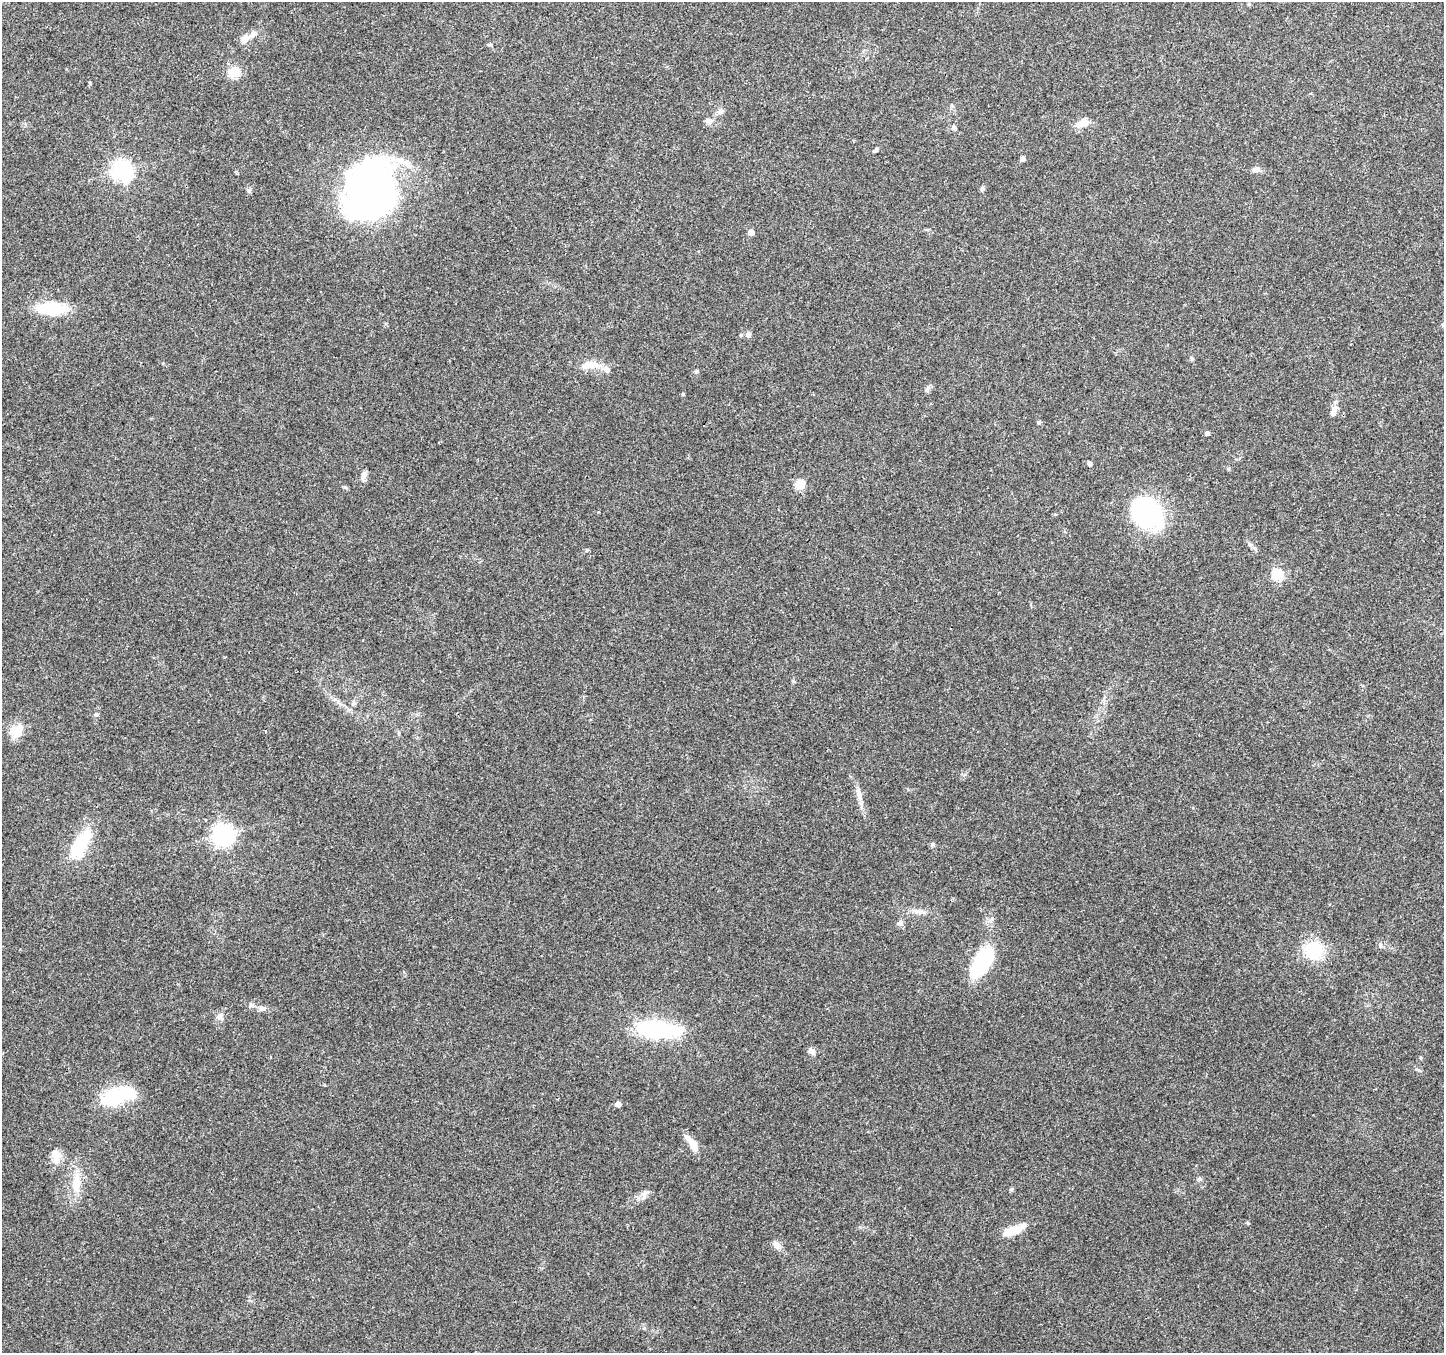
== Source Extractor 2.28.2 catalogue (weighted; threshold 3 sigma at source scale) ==
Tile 10 of 4 x 4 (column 2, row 3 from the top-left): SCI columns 1443-2884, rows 1551-2901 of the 5776 x 5870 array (HDU 1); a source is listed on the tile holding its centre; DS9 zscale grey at full resolution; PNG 1446 x 1355 px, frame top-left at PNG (2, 2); no overlay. Shown black and unused: <1% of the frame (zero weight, under 3 of 4 exposures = <1% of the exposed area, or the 3 px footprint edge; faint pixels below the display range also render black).
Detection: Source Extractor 2.28.2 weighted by HDU 2 'WHT'; one run over the whole footprint, this tile lists its part. Background 0.0518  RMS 0.0036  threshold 0.0162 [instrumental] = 3 sigma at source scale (4.5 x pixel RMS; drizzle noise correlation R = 1.50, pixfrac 1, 0.0396/0.0396 arcsec/px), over >= 5 px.
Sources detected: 65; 4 inside a brighter object's white glare — not listed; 4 inside a brighter listed object's ellipse — not listed separately; the other 57 listed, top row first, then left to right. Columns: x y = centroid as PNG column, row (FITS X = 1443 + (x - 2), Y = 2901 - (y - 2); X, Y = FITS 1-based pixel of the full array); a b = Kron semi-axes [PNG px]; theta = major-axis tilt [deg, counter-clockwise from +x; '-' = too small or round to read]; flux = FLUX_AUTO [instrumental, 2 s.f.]
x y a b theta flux
1249 4 5 3 - 0.36
245 39 15 9 46 2.8
490 45 6 4 0 0.45
234 72 6 5 - 27
720 112 10 7 25 1.4
708 121 8 7 - 1.6
1082 123 18 9 22 4.1
954 128 6 5 - 0.77
876 150 8 4 63 0.55
1023 159 4 4 - 1.9
1256 169 11 7 8 1.6
122 171 7 7 - 190
249 191 6 6 - 0.7
369 191 55 51 66 140
751 232 5 4 - 3.1
52 309 27 11 -2 19
1443 324 5 5 - 0.77
748 334 7 7 - 1.3
1192 359 6 4 -19 0.44
592 365 21 11 -2 4.9
696 371 6 4 46 0.53
927 389 8 4 45 0.86
683 394 5 3 - 0.33
1334 411 14 6 67 2.8
1207 433 4 4 - 1.1
1090 463 5 5 - 0.71
364 475 11 6 66 1.6
800 485 5 5 - 15
1148 510 36 34 27 37
1277 575 6 5 - 30
96 714 6 5 - 0.63
17 731 18 14 64 5.7
859 794 17 8 -77 2.7
223 834 7 7 - 220
80 844 41 16 61 16
933 844 6 5 - 0.65
917 911 7 4 19 1
900 923 9 7 17 1.2
1380 945 7 5 -89 0.81
1314 950 18 18 - 17
982 962 32 15 57 32
262 1008 11 7 -5 1.6
220 1016 10 7 72 1.6
655 1030 54 20 -3 32
811 1051 9 7 -39 1.5
1421 1058 5 3 - 0.36
113 1098 25 20 23 19
618 1104 4 4 - 2.8
693 1144 18 7 -60 5.4
55 1155 19 12 -76 4.3
1199 1179 7 6 - 0.77
76 1182 33 11 82 7.4
1011 1189 6 4 28 0.54
646 1192 12 6 27 1.6
1013 1230 28 9 20 6.2
776 1245 12 9 -64 1.9
644 1328 5 4 - 0.49
Isophote crosses this tile's border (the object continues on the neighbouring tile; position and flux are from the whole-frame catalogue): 1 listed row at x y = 1443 324
Unlisted compact peaks at least as high as the median listed source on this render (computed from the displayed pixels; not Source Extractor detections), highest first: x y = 1248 1223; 90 83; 1039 423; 345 487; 982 188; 1249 544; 793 681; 1419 1070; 587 550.